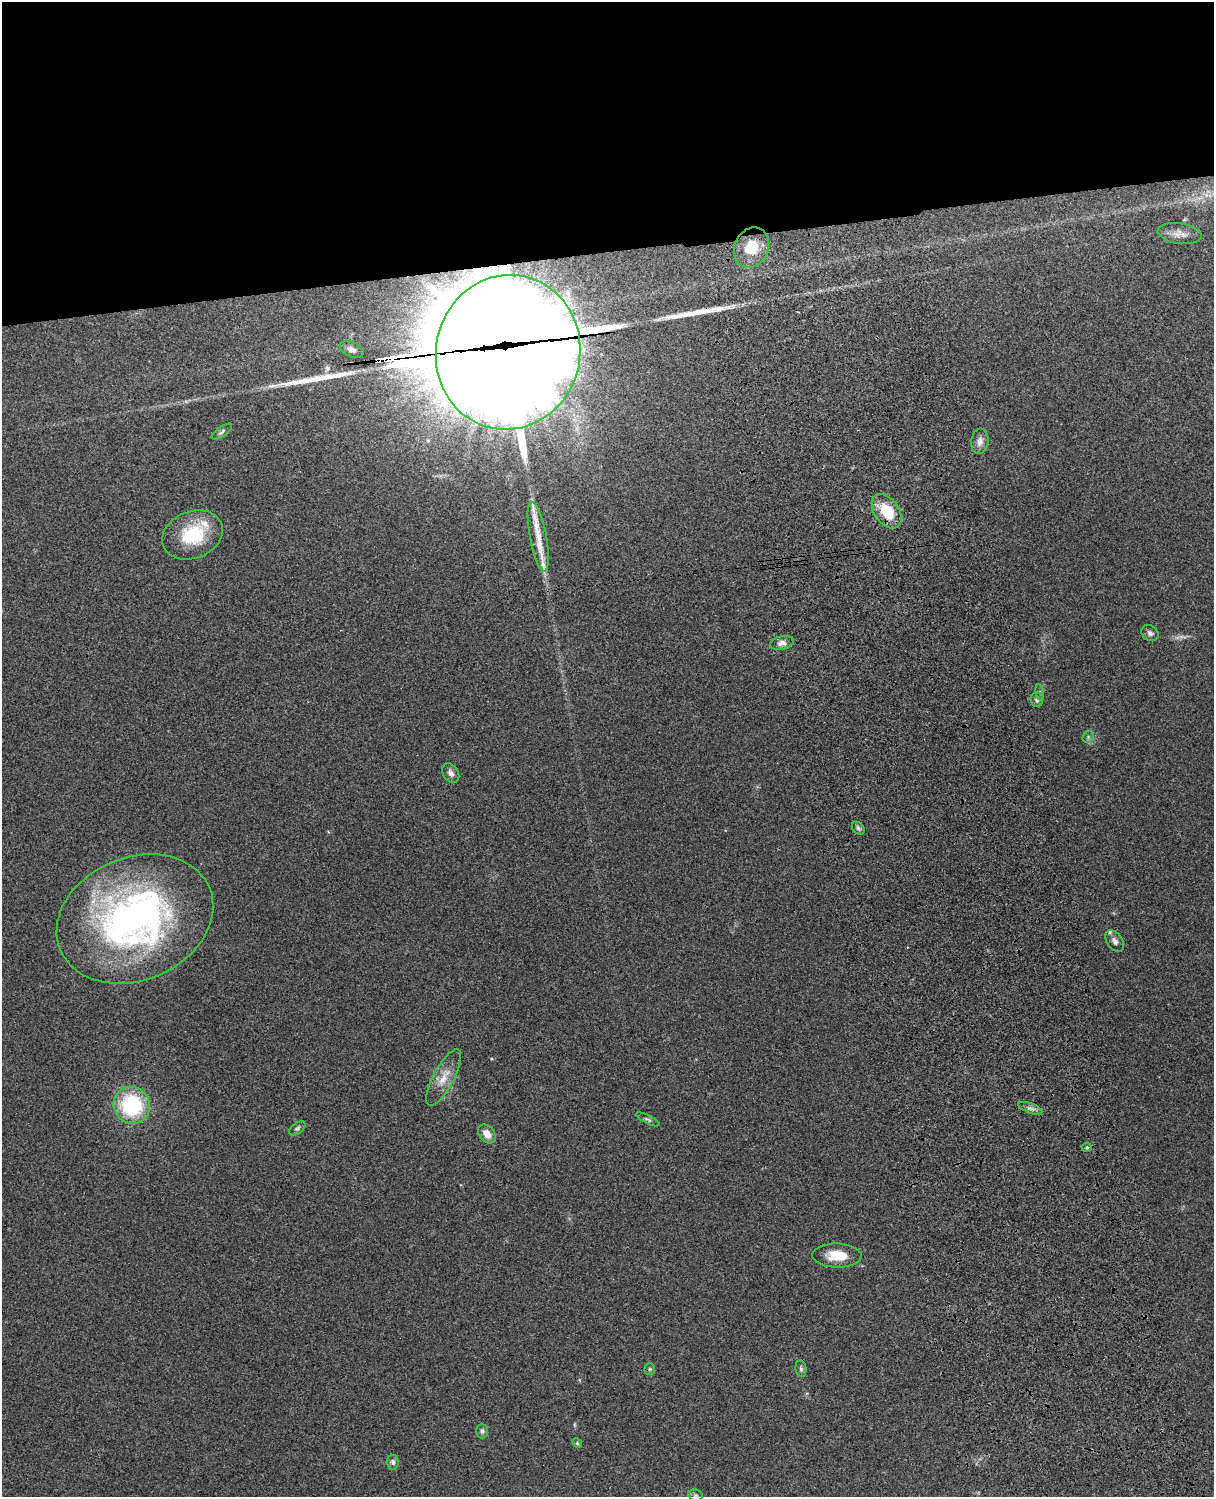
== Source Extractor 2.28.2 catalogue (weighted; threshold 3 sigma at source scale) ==
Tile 2 of 4 x 3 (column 2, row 1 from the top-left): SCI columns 1331-2542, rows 3156-4650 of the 5087 x 4928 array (HDU 1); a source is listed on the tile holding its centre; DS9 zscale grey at full resolution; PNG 1216 x 1499 px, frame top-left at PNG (2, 2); each listed source drawn as its Kron ellipse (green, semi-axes under 4 px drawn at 4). Shown black and unused: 17% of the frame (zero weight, under 3 of 4 exposures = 6% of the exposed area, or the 3 px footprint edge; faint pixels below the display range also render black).
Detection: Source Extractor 2.28.2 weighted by HDU 2 'WHT'; one run over the whole footprint, this tile lists its part. Background 0.281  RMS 0.0092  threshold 0.0415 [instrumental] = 3 sigma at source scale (4.5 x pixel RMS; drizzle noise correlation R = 1.50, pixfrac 1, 0.05/0.05 arcsec/px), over >= 5 px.
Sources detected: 46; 1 too faint to see at this stretch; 4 inside a brighter object's white glare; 4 long thin detections or spike segments (spike, bleed or trail) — neither listed nor drawn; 5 inside a brighter listed object's ellipse — not listed separately; the other 32 listed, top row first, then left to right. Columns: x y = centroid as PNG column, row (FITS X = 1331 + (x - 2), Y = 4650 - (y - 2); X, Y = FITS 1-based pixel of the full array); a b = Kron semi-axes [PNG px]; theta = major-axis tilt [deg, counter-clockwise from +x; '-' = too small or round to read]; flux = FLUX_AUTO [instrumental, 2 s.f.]
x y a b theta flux
1180 234 22 10 -8 8.2
751 248 21 17 66 23
351 349 12 7 -24 4.3
508 352 77 72 77 25000
222 432 12 5 35 2.4
980 441 13 8 83 5.9
887 511 19 12 -54 29
192 535 31 23 22 44
538 537 35 8 -79 13
1150 633 9 7 -33 3
782 643 12 6 13 5.2
1040 692 8 4 -82 1.9
1037 700 7 6 - 2.5
1088 737 6 5 - 1.7
451 773 11 7 -54 4
858 828 7 5 -45 2.1
135 919 81 61 23 380
1115 941 12 7 -54 4
444 1077 31 10 62 15
132 1105 19 18 - 79
1030 1108 12 5 -20 3.4
648 1119 13 4 -27 2
297 1128 9 5 36 2.2
487 1134 10 7 -49 8.1
1087 1147 5 4 - 1.7
837 1256 25 12 -1 20
650 1369 5 5 - 1.3
801 1369 8 5 -80 2.1
482 1431 7 6 - 2.3
577 1443 5 4 - 1.2
393 1462 7 6 - 2.9
696 1495 7 5 -20 2.2
Overlapping masked pixels (flux is a lower limit): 1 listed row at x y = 508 352